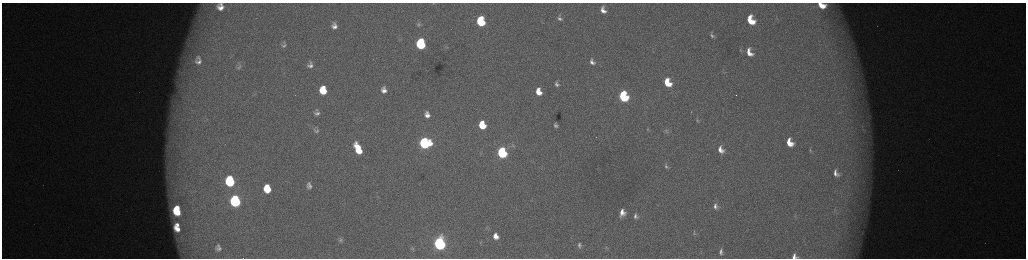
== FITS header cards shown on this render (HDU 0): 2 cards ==
NAXIS1  =                 2048 /fastest changing axis
NAXIS2  =                  512 /next to fastest changing axis

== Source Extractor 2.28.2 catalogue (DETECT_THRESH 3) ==
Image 2048 x 512 px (HDU 0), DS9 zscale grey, zoomed out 1/2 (1 PNG px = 2 x 2 image px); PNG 1028 x 260 px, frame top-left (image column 1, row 511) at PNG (2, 3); no overlay
Background 173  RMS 2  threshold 5.86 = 3 sigma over >= 5 px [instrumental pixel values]
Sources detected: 71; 7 cannot appear on this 1/2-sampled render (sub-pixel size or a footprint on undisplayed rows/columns) and are not listed; the other 64 listed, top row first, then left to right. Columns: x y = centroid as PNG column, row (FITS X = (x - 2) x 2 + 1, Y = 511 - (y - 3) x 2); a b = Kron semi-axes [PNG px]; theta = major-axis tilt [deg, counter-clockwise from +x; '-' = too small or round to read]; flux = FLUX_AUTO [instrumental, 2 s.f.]
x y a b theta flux
434 3 4 2 - 210
822 5 8 5 -23 6500
220 7 7 5 89 2900
603 10 10 7 -65 3400
560 19 10 7 -36 2200
751 20 10 7 -64 13000
481 21 7 6 - 23000
419 25 7 3 -2 630
334 26 9 6 -83 2500
712 35 7 4 -67 1000
421 44 7 6 - 37000
284 45 9 8 - 1600
447 47 5 3 - 300
740 50 6 3 -62 540
749 52 11 7 -63 5200
198 60 16 12 -90 6800
592 62 11 7 -67 2700
310 65 11 8 -87 2900
239 67 9 6 22 1300
667 83 8 6 -64 10000
557 84 9 7 -64 1900
323 90 7 6 - 10000
384 90 6 5 - 2200
539 92 7 5 -71 5500
255 93 4 2 - 300
623 96 7 5 -68 42000
317 113 4 4 - 1200
427 115 7 6 - 2600
697 120 5 4 - 610
482 125 7 5 -72 12000
556 125 4 3 - 870
648 129 6 3 -70 540
316 130 6 5 - 950
863 130 6 2 85 580
666 131 10 6 -51 1600
425 143 7 7 - 60000
789 143 8 5 -63 6800
513 146 7 5 -1 980
358 149 11 5 -65 11000
721 150 10 7 -65 3700
810 150 6 3 -86 590
502 153 7 5 -71 52000
666 166 9 6 -71 1500
836 173 9 6 -64 2500
230 181 8 6 -79 37000
309 186 5 4 - 1400
267 189 7 6 - 11000
235 201 8 6 -79 62000
715 206 10 7 -77 2200
177 208 5 3 - 4400
177 212 7 5 -38 11000
622 212 9 7 88 4100
636 216 10 8 -67 2500
177 225 4 3 - 1700
177 229 7 4 -39 4000
694 233 9 3 80 830
496 236 6 5 - 3200
341 240 6 5 - 820
439 243 7 5 -77 130000
579 245 6 5 - 1000
218 248 9 6 -78 1700
412 248 6 4 -90 490
721 252 8 4 -88 1400
794 256 6 5 - 2000
At the frame edge (FLAGS 8, measured only in part): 4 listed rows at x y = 434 3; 822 5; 220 7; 794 256
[7 sub-pixel or undisplayed-footprint detections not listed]